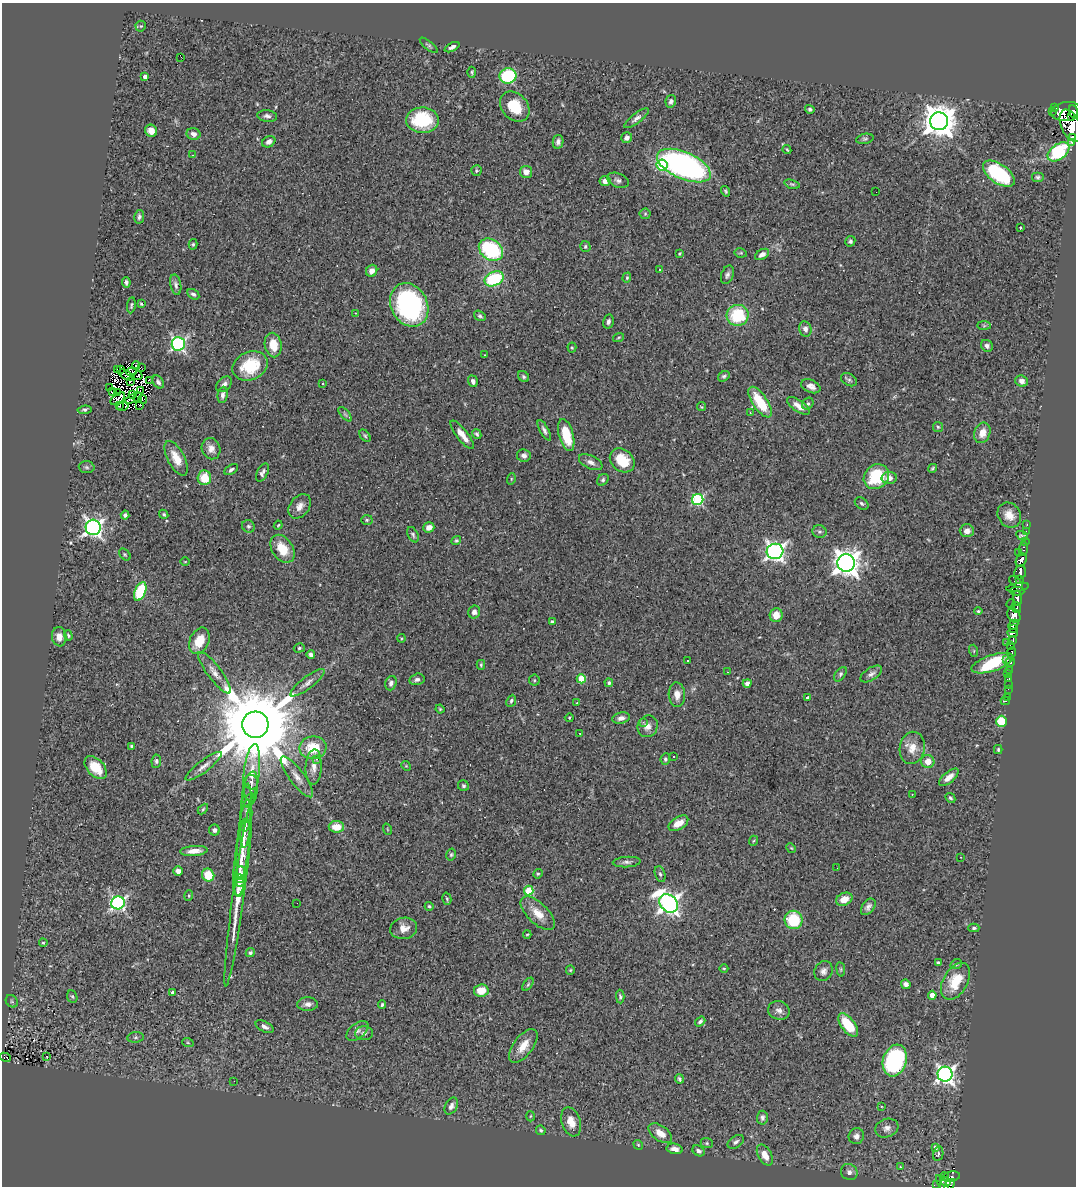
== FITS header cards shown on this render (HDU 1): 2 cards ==
NAXIS1  =                 1074
NAXIS2  =                 1184

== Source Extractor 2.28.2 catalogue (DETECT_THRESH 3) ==
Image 1074 x 1184 px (HDU 1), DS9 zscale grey, 1 PNG px = 1 image px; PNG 1078 x 1188 px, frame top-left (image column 1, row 1184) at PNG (2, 3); each listed source drawn as its Kron ellipse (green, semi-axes under 4 px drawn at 4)
Background 0.498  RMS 0.038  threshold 0.114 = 3 sigma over >= 5 px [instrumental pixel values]
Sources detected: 357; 13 with non-positive FLUX_AUTO (blend fragments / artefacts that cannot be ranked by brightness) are neither listed nor drawn; the other 344 listed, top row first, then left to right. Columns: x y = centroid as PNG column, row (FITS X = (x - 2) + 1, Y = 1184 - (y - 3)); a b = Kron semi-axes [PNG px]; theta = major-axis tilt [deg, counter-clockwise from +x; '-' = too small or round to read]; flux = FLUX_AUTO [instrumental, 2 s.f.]
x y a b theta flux
141 26 5 5 - 3.7
429 45 11 4 -38 5
452 47 8 4 25 8.9
181 57 2 2 - 20
472 72 5 2 - 3
508 76 8 7 - 160
145 77 4 4 - 8.9
671 101 6 5 - 6.3
515 107 17 12 -47 77
1054 108 3 2 - 130
810 109 5 4 - 5.3
1053 111 3 2 - 60
1066 111 15 9 8 810
1073 112 7 4 -70 420
267 116 10 6 -9 8.5
1072 116 3 2 - 110
636 118 15 5 37 10
422 120 16 12 -2 140
939 121 9 9 - 4900
1071 126 17 9 -65 1100
151 131 6 6 - 22
194 134 7 6 - 12
627 138 5 5 - 9.9
1073 138 3 3 - 64
865 139 9 5 11 5.4
269 142 7 5 30 11
558 142 7 5 78 8.3
1072 142 3 3 - 47
787 150 5 2 - 2.6
1058 152 12 7 36 190
192 155 3 2 - 3.2
662 165 5 5 - 190
684 166 29 13 -23 770
476 171 5 5 - 3.7
526 172 6 6 - 20
999 174 18 9 -36 210
1038 177 6 5 - 4.9
618 180 11 7 -22 9.6
605 181 5 5 - 14
792 184 8 3 -17 3.5
726 191 5 4 - 3.6
876 192 2 2 - 1.9
645 214 5 5 - 3.8
139 217 7 5 79 6.3
1020 228 3 2 - 2.2
850 241 5 4 - 5.3
193 244 5 4 - 3.7
585 246 5 5 - 4.2
491 250 13 10 -36 220
679 253 3 3 - 3.1
741 253 6 4 -10 3.3
762 254 7 5 30 13
660 269 2 2 - 2
372 271 6 5 - 17
727 275 10 6 69 8.2
627 278 5 4 - 3.2
494 279 10 7 25 160
126 282 5 3 - 5.8
176 285 10 5 -77 7.2
193 294 6 4 -31 6.1
141 304 3 2 - 2.5
131 305 8 3 82 3.9
409 305 23 18 -62 440
355 313 3 2 - 1.6
738 315 11 10 - 130
480 316 6 4 -35 4.9
608 321 7 5 78 7.3
984 326 7 4 0 3.6
805 329 8 6 -79 11
619 337 6 3 19 2.4
178 344 6 6 - 540
273 345 12 8 -79 43
987 346 6 5 - 7
572 348 5 4 - 3
484 355 3 2 - 1.4
136 366 4 3 - 7.4
250 366 18 14 24 100
141 367 3 2 - 2.3
117 369 3 2 - 15
120 369 3 2 - 1.5
132 372 5 2 - 1.2
126 375 8 2 -33 7
138 376 4 2 - 3.4
724 376 6 4 35 4.7
524 377 6 5 - 5.2
149 380 3 2 - 4.6
849 380 8 6 -28 6.3
130 381 3 2 - 1.3
473 381 6 4 -70 9.3
1022 381 6 5 - 12
158 382 7 5 -55 7.6
323 383 3 2 - 4.1
224 384 9 6 48 9.4
811 386 10 6 -24 15
110 387 2 2 - 1.6
141 391 3 2 - 0.02
113 392 3 2 - 4.8
117 393 3 2 - 1.5
132 395 3 2 - 1.2
222 395 8 5 82 8.4
138 397 5 3 - 6.4
133 398 9 2 24 3.7
118 399 8 4 37 15
142 399 4 3 - 5
760 402 18 7 -56 88
808 404 6 5 - 5.2
139 405 3 2 - 3.7
119 406 4 2 - 7.8
123 406 6 3 13 12
798 406 13 5 -34 19
701 407 5 3 - 2.3
85 410 7 4 7 4.6
750 413 3 3 - 2.6
345 414 9 4 -48 4.2
938 427 5 5 - 3.8
544 430 11 4 -61 8.3
982 433 10 7 71 26
477 434 5 4 - 4.3
462 435 17 5 -52 30
566 435 16 7 -75 79
365 436 7 4 -54 4.2
211 449 11 9 -71 18
524 455 7 6 - 8.7
176 458 19 8 -62 40
622 460 13 10 -42 69
591 462 12 6 -25 12
87 467 8 6 -4 6.1
932 468 4 3 - 3.5
231 470 7 4 30 6
262 472 10 5 64 8.4
876 477 13 11 40 120
204 478 7 6 - 55
889 478 7 6 - 16
511 479 6 3 72 2.7
603 480 6 5 - 5.1
698 499 6 5 - 270
862 503 7 5 -34 5.4
300 506 13 9 51 19
164 514 5 4 - 3.4
125 515 4 4 - 6.5
1009 515 13 11 -58 29
367 520 5 5 - 4.8
1027 524 3 2 - 9.2
278 525 4 3 - 2.4
248 526 6 6 - 5.5
93 527 7 7 - 1000
429 527 5 5 - 21
967 531 7 6 - 15
1026 531 2 2 - 9.5
819 532 7 6 - 7.1
413 535 8 5 -63 5.4
1022 536 6 3 -25 37
456 541 5 4 - 3.8
1025 542 3 2 - 12
282 549 15 10 -56 55
1023 549 7 3 85 43
775 551 8 7 - 1100
1018 552 3 2 - 2.7
125 554 7 4 -48 3.5
1021 560 7 5 60 270
185 562 5 3 - 1.7
846 563 9 8 - 2800
1020 572 7 6 - 290
1019 579 4 3 - 18
1016 582 8 3 -38 53
1018 587 11 3 10 12
140 591 10 5 68 140
1017 591 7 3 -1 69
1017 598 7 4 -81 110
1011 604 5 3 - 18
1016 607 5 4 - 71
978 611 4 4 - 2.7
474 612 6 5 - 11
776 615 7 6 - 27
1014 615 8 6 -54 280
552 621 4 3 - 7
1013 625 6 3 44 93
1013 629 3 2 - 17
1013 633 5 3 - 180
68 635 5 3 - 3.3
59 637 10 7 -83 20
401 638 4 3 - 2.5
199 641 14 9 65 53
1013 641 3 3 - 44
1006 642 3 2 - 8.9
1010 645 4 2 - 19
299 648 5 4 - 4.2
974 651 6 4 -72 3
1012 652 5 3 - 77
311 654 4 4 - 8.4
1007 660 3 2 - 33
688 661 3 2 - 3.7
1010 662 5 3 - 54
992 663 22 8 19 180
481 665 5 4 - 3.5
1009 670 3 3 - 36
728 672 2 2 - 1.4
214 673 25 7 -53 23
840 674 8 5 55 5
871 674 12 6 33 10
1007 674 2 2 - 6
417 679 8 5 13 7.7
581 679 4 4 - 75
1009 679 3 3 - 29
534 680 5 5 - 3.6
307 683 21 6 37 17
391 683 7 5 71 10
609 683 4 4 - 4.5
747 683 4 4 - 9.2
1008 684 2 2 - 3.7
1008 689 2 2 - 3.5
677 695 12 8 -87 21
1007 697 2 2 - 2.7
808 698 3 3 - 8.2
511 701 6 4 66 5.2
1005 701 4 2 - 8.3
577 703 3 2 - 2.4
440 709 4 4 - 2.4
569 718 4 4 - 2.4
621 718 9 5 11 12
1001 721 5 5 - 84
643 722 3 3 - 5.3
255 725 13 13 - 50000
648 726 11 10 - 18
580 734 3 2 - 3.1
131 746 3 3 - 3.8
313 748 13 11 8 71
912 748 16 12 80 33
998 750 4 3 - 3.7
674 756 3 2 - 3.3
316 759 3 3 - 4.2
665 759 6 4 83 4.9
156 761 7 4 83 5
928 761 6 6 - 25
204 766 22 6 37 18
406 766 5 4 - 2.8
314 767 17 8 87 21
96 768 14 8 -47 50
252 772 28 8 83 40
297 777 25 7 -53 25
949 777 12 5 40 23
251 782 7 6 - 7
463 786 6 5 - 5.1
250 789 18 7 80 16
912 794 3 2 - 13
950 798 5 4 - 4.3
249 800 8 5 33 6
203 809 6 3 46 3.2
246 816 32 5 87 23
678 823 11 6 31 28
245 825 7 4 78 7.3
336 827 8 6 1 35
387 829 6 3 -71 2.2
214 830 5 5 - 8
244 839 40 6 85 38
753 841 5 3 - 2.2
791 848 5 4 - 2.7
194 851 13 5 5 22
451 855 6 4 74 4
961 857 3 2 - 1.5
242 858 39 7 83 42
627 862 14 5 3 9
837 868 2 2 - 1.1
178 871 5 4 - 11
538 874 5 4 - 3.4
660 874 8 5 -74 6.2
208 875 6 6 - 61
240 875 8 6 83 11
240 881 6 5 - 11
239 887 9 5 86 15
529 890 5 4 - 92
189 896 5 4 - 3.1
238 896 92 5 82 80
447 899 6 4 -75 3
844 899 8 6 24 24
118 903 7 6 - 570
297 903 2 2 - 3.2
669 903 10 8 -45 1500
429 906 4 4 - 3.5
868 907 9 6 53 9.8
538 913 22 10 -44 41
794 920 9 9 - 99
404 928 13 10 10 24
974 928 5 4 - 4.9
527 934 4 3 - 2.2
43 943 4 3 - 3.5
250 953 5 4 - 4.2
938 963 4 4 - 6.2
956 964 6 4 22 4.2
724 968 4 3 - 2.4
841 969 7 3 -82 3.3
570 970 5 4 - 3
823 971 10 8 61 13
955 981 20 12 60 76
528 984 7 4 55 3.8
906 984 5 4 - 11
481 991 7 6 - 37
172 992 4 3 - 12
932 995 4 4 - 28
72 997 6 5 - 4.1
620 997 7 4 -87 4.3
12 1001 7 5 -46 4.8
308 1004 10 7 0 12
382 1005 4 3 - 3.6
779 1010 11 9 -17 14
700 1021 6 4 38 6.2
848 1025 14 6 -52 87
265 1027 10 5 -28 8.6
357 1031 13 7 39 12
364 1033 9 7 2 9.1
136 1037 8 5 6 5.1
188 1043 6 3 -19 3
523 1046 20 9 53 38
5 1057 6 3 -27 7
47 1057 3 2 - 1.4
895 1060 16 11 72 380
945 1074 7 7 - 960
679 1079 5 4 - 4.9
234 1081 2 2 - 3.5
451 1106 9 6 62 11
881 1106 3 2 - 4.7
530 1116 5 3 - 2.5
762 1118 7 5 86 7.4
571 1122 15 9 -71 31
887 1128 12 9 18 16
541 1130 5 4 - 4.5
660 1133 13 7 -35 29
856 1136 8 7 - 12
736 1142 9 5 33 8.5
707 1143 6 5 - 3.7
638 1145 5 4 - 3.3
936 1147 3 3 - 32
675 1149 8 5 -11 14
699 1151 6 5 - 7.1
938 1154 7 5 79 6.8
765 1155 11 6 -60 32
900 1167 3 3 - 3
849 1172 9 7 -35 12
944 1177 5 3 - 8.3
951 1177 9 5 11 74
946 1182 5 3 - 66
936 1185 3 2 - 7.6
943 1185 11 3 -58 37
949 1185 6 4 45 35
At the frame edge (FLAGS 8, measured only in part): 3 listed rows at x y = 1073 112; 936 1185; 943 1185
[13 non-positive-flux detections neither listed nor drawn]